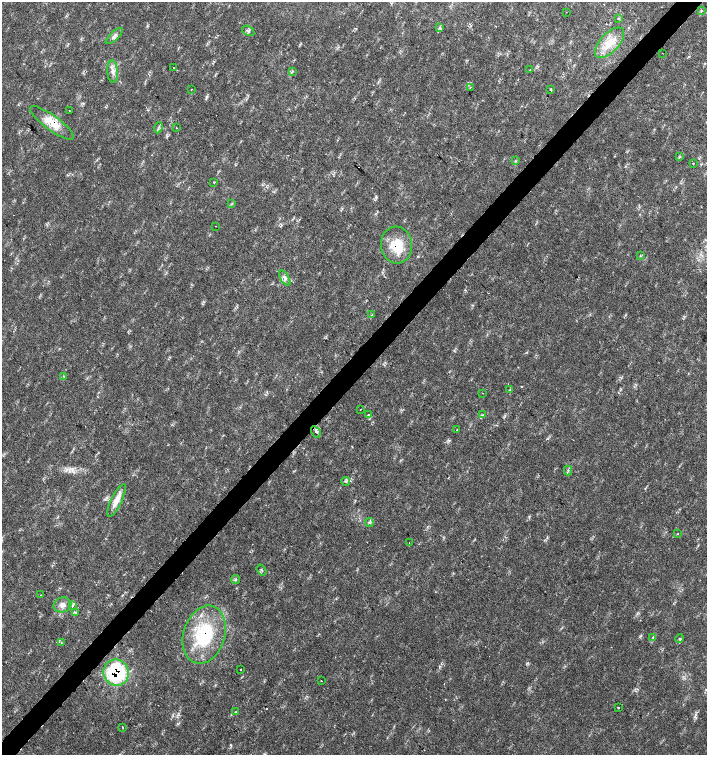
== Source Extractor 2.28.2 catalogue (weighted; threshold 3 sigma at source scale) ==
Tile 10 of 4 x 4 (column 2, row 3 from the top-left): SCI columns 1635-3043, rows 1507-3012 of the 6023 x 6029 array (HDU 1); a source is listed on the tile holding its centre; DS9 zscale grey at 2 x 2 block average (1 PNG px = mean of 2 x 2 image px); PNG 709 x 757 px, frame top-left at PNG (2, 2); each listed source drawn as its Kron ellipse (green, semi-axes under 4 px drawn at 4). Shown black and unused: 4% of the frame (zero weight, under 2 of 3 exposures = <1% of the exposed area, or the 3 px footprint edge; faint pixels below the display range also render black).
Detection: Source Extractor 2.28.2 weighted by HDU 2 'WHT'; one run over the whole footprint, this tile lists its part. Background 0.0239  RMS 0.0033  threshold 0.0147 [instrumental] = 3 sigma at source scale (4.5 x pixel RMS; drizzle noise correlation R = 1.50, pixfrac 1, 0.0396/0.0396 arcsec/px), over >= 5 px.
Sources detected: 65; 5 cosmic-ray / hot-pixel residue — neither listed nor drawn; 1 inside a brighter listed object's ellipse — not listed separately; the other 59 listed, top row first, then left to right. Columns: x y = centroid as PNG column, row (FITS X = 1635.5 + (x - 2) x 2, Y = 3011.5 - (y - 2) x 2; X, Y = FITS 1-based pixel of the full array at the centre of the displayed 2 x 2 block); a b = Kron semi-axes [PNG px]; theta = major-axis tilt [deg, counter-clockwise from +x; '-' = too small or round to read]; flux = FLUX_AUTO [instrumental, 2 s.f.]
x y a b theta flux
701 11 4 3 - 0.87
566 12 2 2 - 1.7
618 19 3 3 - 0.75
440 28 4 2 - 0.74
248 31 7 4 -33 1.7
114 36 11 4 43 2.6
609 43 19 9 47 13
662 53 2 2 - 0.26
174 68 2 2 - 1.6
530 70 2 2 - 0.56
292 71 3 3 - 0.88
113 72 11 5 -86 3.9
470 87 2 2 - 0.34
191 89 2 2 - 0.3
550 90 2 2 - 12
69 111 2 2 - 0.28
52 123 26 7 -36 15
158 128 5 2 - 1.3
176 128 2 2 - 0.56
679 156 3 2 - 0.64
516 161 3 2 - 0.61
693 164 2 2 - 1.4
214 182 2 2 - 0.48
232 203 3 2 - 0.54
216 226 2 2 - 0.61
396 245 18 15 -83 21
640 255 3 2 - 0.49
285 278 8 4 -59 3.2
372 315 3 2 - 0.57
64 376 4 4 - 1.1
510 390 4 3 - 0.86
482 393 2 2 - 0.37
360 409 2 2 - 0.53
368 415 3 2 - 0.54
482 415 4 2 - 0.68
457 430 2 2 - 0.83
316 432 6 3 -59 2.2
568 470 5 2 - 0.89
345 481 5 2 - 0.7
116 500 18 5 65 8.4
369 523 4 3 - 0.93
677 534 2 2 - 0.8
409 543 2 2 - 0.28
262 570 6 2 -54 0.59
236 580 5 3 - 0.93
41 595 2 2 - 0.31
62 605 9 7 18 4.1
72 606 3 3 - 0.76
75 612 4 3 - 1
204 635 30 20 72 50
653 637 4 2 - 0.8
680 639 4 3 - 1.1
61 643 3 2 - 1
241 669 2 2 - 0.96
116 673 13 12 - 70
321 681 2 2 - 0.75
618 707 2 2 - 0.79
235 712 2 2 - 0.62
123 727 2 2 - 0.45
Overlapping masked pixels (flux is a lower limit): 4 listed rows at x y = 52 123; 396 245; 204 635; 116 673
Diffuse or blended objects may show on this block-average render without a row.